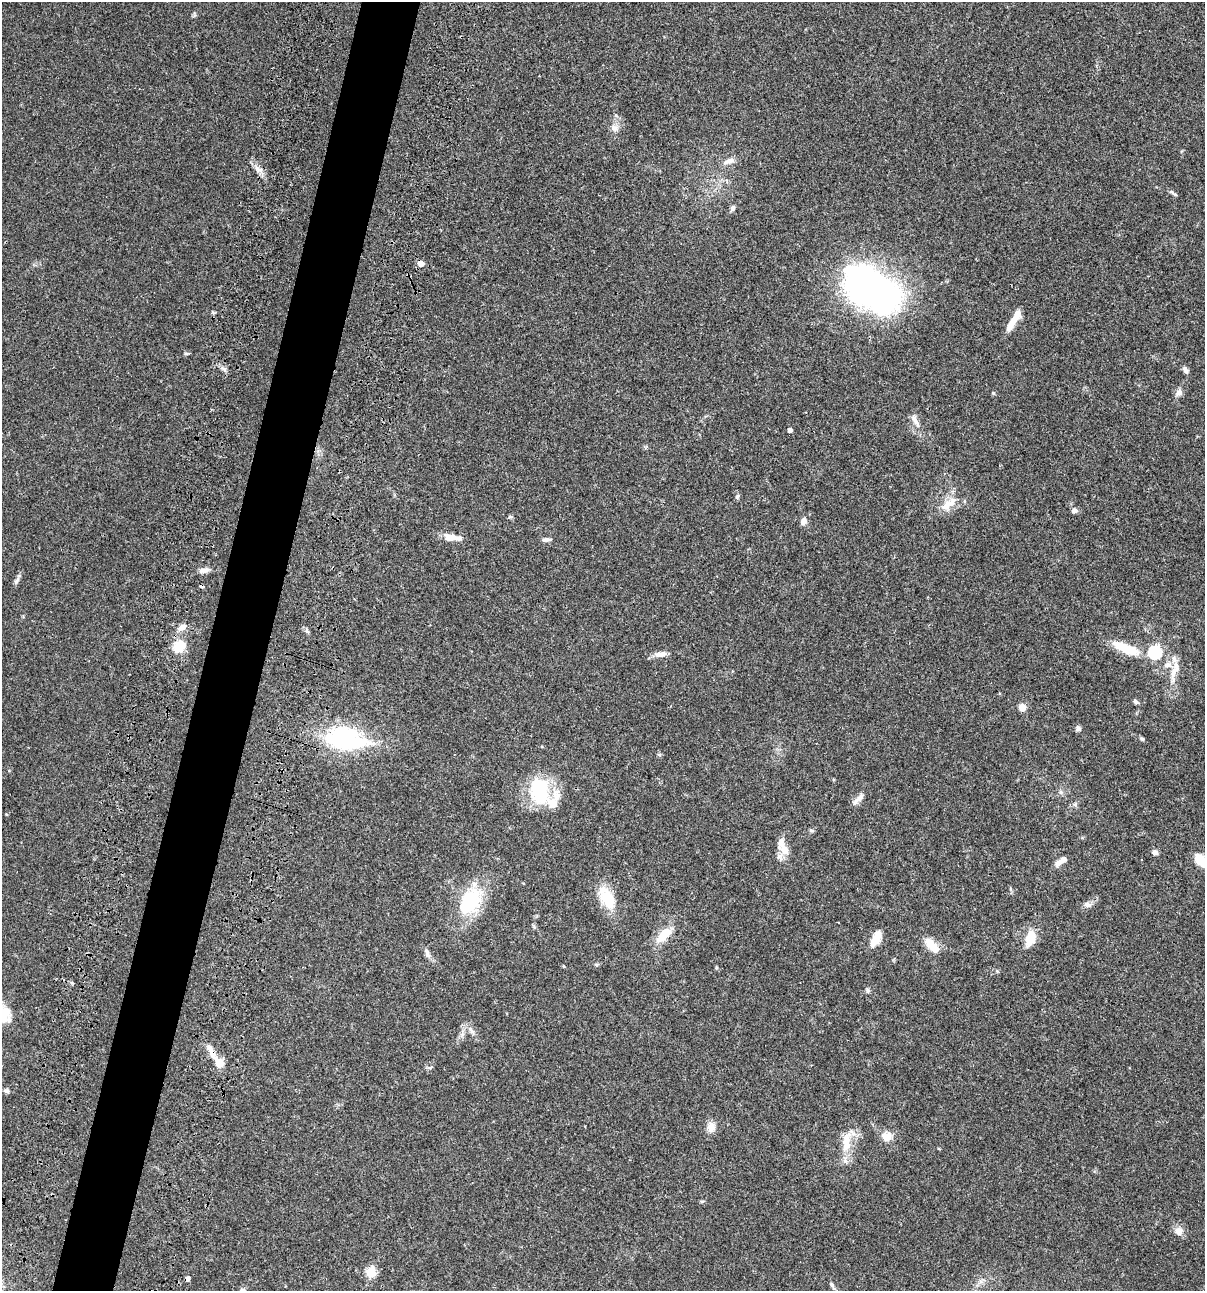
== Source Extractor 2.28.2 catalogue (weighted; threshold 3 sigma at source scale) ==
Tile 7 of 4 x 4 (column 3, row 2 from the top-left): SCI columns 2641-3843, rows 2696-3984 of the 5404 x 5390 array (HDU 1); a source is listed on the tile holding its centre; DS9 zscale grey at full resolution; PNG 1207 x 1293 px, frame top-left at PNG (2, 2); no overlay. Shown black and unused: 5% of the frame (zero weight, under 3 of 4 exposures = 9% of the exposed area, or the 3 px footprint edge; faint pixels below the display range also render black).
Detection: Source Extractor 2.28.2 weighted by HDU 2 'WHT'; one run over the whole footprint, this tile lists its part. Background 0.047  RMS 0.0061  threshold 0.0276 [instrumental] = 3 sigma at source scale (4.5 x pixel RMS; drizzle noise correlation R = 1.50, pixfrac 1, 0.05/0.05 arcsec/px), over >= 5 px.
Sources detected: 73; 2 cosmic-ray / hot-pixel residue — not listed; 4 inside a brighter listed object's ellipse — not listed separately; the other 67 listed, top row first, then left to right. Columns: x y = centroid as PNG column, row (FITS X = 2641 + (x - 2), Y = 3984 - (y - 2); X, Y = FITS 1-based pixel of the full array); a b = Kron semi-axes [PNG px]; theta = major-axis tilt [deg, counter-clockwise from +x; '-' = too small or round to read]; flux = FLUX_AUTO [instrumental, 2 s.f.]
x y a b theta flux
194 15 8 3 -85 0.84
615 128 11 9 -21 3.3
729 161 17 7 19 3.6
258 169 13 5 -27 3
1175 194 8 5 -34 1.1
733 208 7 6 - 1.6
421 263 5 5 - 5.4
871 289 55 31 -33 260
1014 320 26 8 59 8.3
186 354 6 4 -1 0.82
223 369 11 5 -36 1.9
1185 370 9 5 -58 2.1
1179 392 9 8 - 2.9
993 393 5 4 - 0.66
915 420 22 7 -60 4
790 430 4 4 - 2.2
737 496 7 5 67 1
948 504 27 11 39 9.7
1074 510 8 6 8 1.8
510 517 6 4 0 0.85
803 521 9 7 79 2.9
452 537 20 8 -6 6.7
546 539 11 5 1 2
205 570 13 6 11 3.1
16 581 13 5 58 1.8
182 627 12 7 24 3.5
307 631 7 4 -45 1.2
179 646 12 10 61 12
1126 648 34 11 -22 17
1155 652 6 6 - 70
661 654 16 7 9 4
1175 669 26 9 69 7.4
1135 701 7 5 -45 1.3
1022 707 7 6 - 5.2
1078 728 7 6 - 1.6
345 739 39 20 -9 79
1142 739 6 5 - 0.95
540 791 29 23 -57 42
858 799 22 6 45 3.3
812 830 8 4 -1 0.91
784 850 16 12 -49 7.4
1155 852 7 6 - 2.1
1201 860 15 9 -44 13
1061 861 17 6 36 4
608 899 29 17 -59 16
471 901 38 25 59 35
1088 904 11 8 -1 2.6
664 935 22 10 45 12
876 938 20 9 61 7.5
1030 938 15 10 72 13
932 945 23 10 -51 8.2
427 953 13 6 -67 2.7
596 965 5 5 - 0.81
716 967 4 4 - 0.81
997 971 5 5 - 0.69
868 990 7 5 -46 1
6 1011 14 8 -56 6
470 1029 10 5 -54 2.3
212 1053 25 7 -64 6.2
219 1063 11 9 -54 6.7
6 1091 7 5 -13 1.5
711 1127 14 11 87 4.6
887 1136 15 13 6 6
847 1141 36 13 74 14
1179 1231 12 11 - 4.1
371 1272 6 5 - 30
832 1285 9 5 -53 1.3
Overlapping masked pixels (flux is a lower limit): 1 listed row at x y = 212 1053
Isophote crosses this tile's border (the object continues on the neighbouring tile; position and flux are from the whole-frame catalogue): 1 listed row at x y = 1201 860